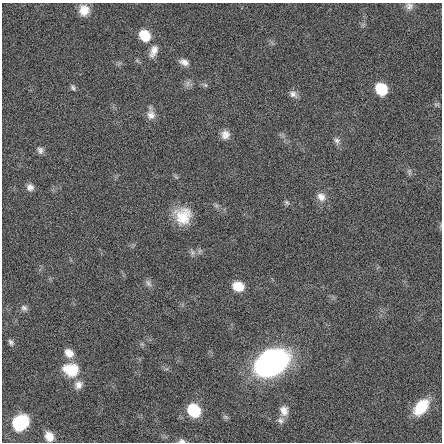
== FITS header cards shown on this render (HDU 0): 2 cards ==
NAXIS1  =                  440 / length of data axis 1
NAXIS2  =                  440 / length of data axis 2

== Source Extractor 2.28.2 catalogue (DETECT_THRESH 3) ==
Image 440 x 440 px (HDU 0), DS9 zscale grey, 1 PNG px = 1 image px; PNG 444 x 444 px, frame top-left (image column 1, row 440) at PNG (2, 3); no overlay
Background -0.00872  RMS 0.6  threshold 1.79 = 3 sigma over >= 5 px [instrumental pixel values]
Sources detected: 36; all 36 listed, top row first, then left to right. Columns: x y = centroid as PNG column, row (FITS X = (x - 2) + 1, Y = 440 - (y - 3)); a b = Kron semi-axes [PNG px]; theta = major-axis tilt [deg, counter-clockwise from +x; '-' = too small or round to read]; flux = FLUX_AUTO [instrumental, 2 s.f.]
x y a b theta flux
409 6 10 10 - 190
84 10 13 11 -83 530
145 36 10 8 -52 1400
153 51 17 10 67 370
184 62 13 8 -22 240
187 83 10 5 90 140
205 85 7 5 -45 82
73 87 8 5 -62 95
381 89 9 8 - 2100
293 94 11 8 -30 200
436 104 9 4 0 72
151 114 18 9 -85 320
225 135 12 11 - 300
337 141 10 8 -58 160
40 150 8 7 - 150
409 172 11 5 -79 95
30 187 9 9 - 210
321 197 13 10 -43 320
287 202 8 5 -50 87
183 216 20 19 - 1100
192 252 8 8 - 150
148 283 11 7 -67 150
238 286 10 9 - 710
24 308 9 8 - 150
11 342 8 6 -56 110
69 353 11 9 -40 420
271 363 25 20 31 15000
71 370 20 16 -11 1100
78 385 11 10 - 270
421 407 18 11 49 1400
194 411 9 8 - 2900
284 411 13 10 -80 320
281 420 9 9 - 170
20 423 14 12 44 2100
49 436 10 8 -65 470
182 441 9 5 1 120
At the frame edge (FLAGS 8, measured only in part): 2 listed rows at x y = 409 6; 182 441